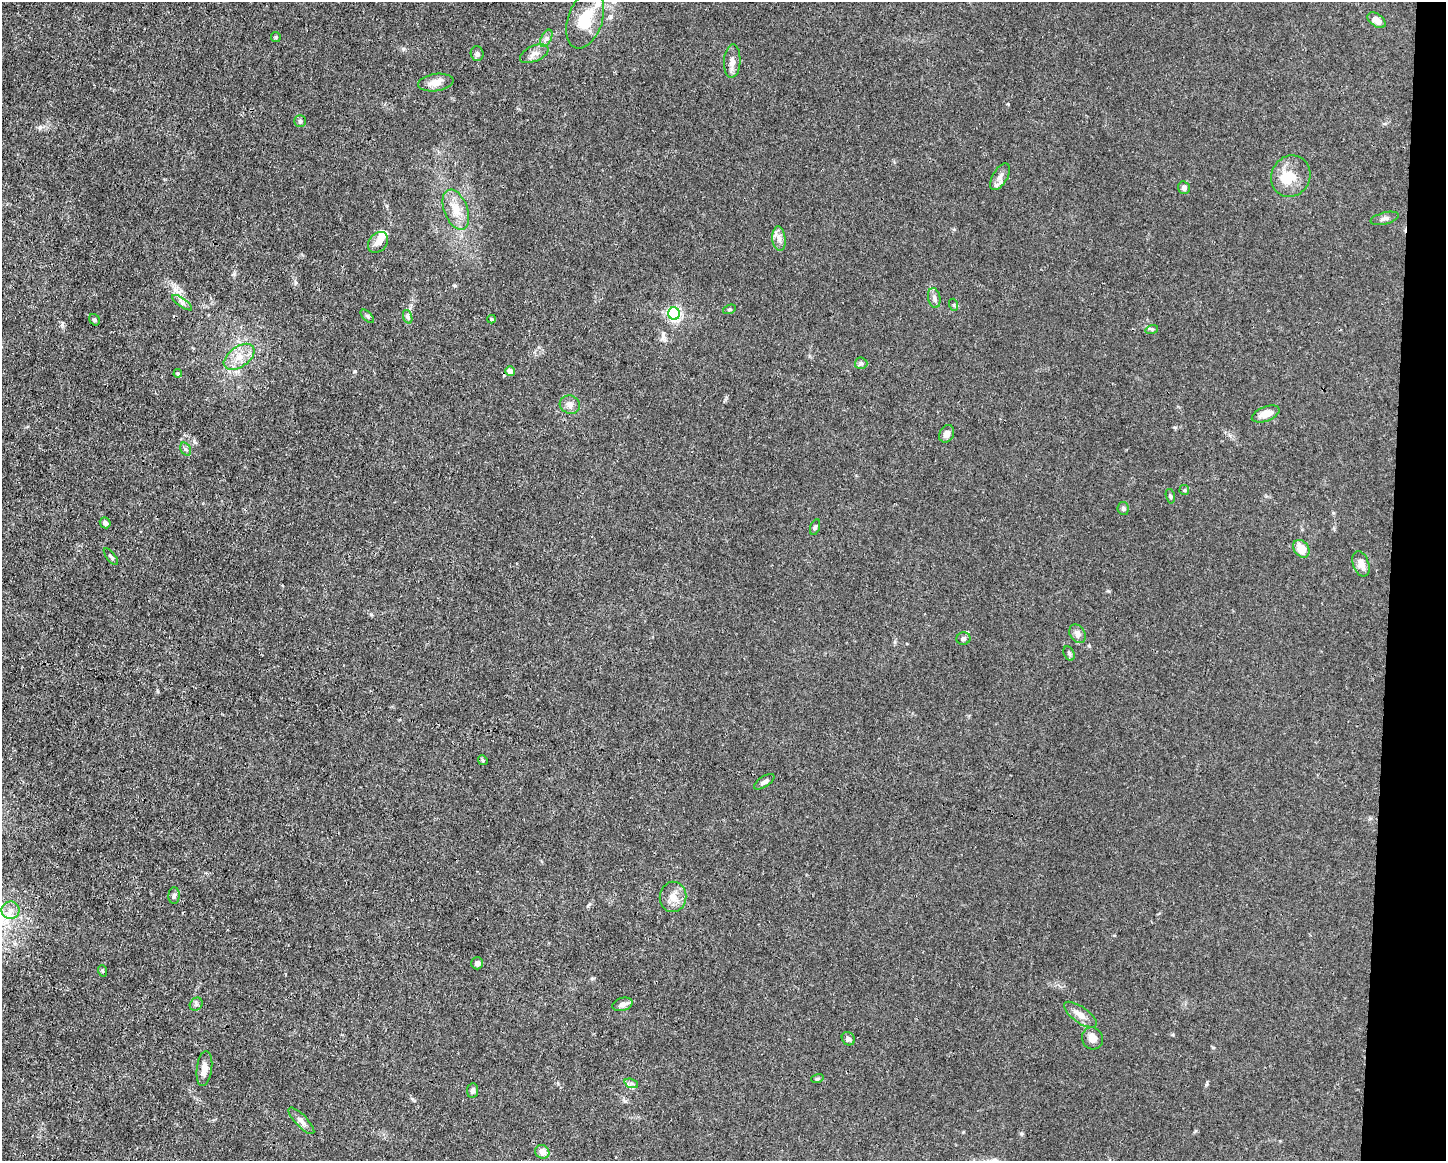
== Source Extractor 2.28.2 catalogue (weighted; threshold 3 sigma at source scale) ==
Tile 6 of 3 x 4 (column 3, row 2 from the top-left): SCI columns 3000-4443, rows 2320-3478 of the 4666 x 4638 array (HDU 1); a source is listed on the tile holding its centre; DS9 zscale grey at full resolution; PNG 1448 x 1163 px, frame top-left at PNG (2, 2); each listed source drawn as its Kron ellipse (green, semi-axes under 4 px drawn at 4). Shown black and unused: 4% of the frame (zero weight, under 3 of 4 exposures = <1% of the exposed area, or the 3 px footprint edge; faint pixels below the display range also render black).
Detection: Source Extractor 2.28.2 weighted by HDU 2 'WHT'; one run over the whole footprint, this tile lists its part. Background 0.0158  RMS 0.0025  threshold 0.011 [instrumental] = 3 sigma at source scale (4.5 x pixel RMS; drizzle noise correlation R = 1.50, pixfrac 1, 0.05/0.05 arcsec/px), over >= 5 px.
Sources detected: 69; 2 inside a brighter object's white glare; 1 long thin detection or spike segment (spike, bleed or trail) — neither listed nor drawn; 3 inside a brighter listed object's ellipse — not listed separately; the other 63 listed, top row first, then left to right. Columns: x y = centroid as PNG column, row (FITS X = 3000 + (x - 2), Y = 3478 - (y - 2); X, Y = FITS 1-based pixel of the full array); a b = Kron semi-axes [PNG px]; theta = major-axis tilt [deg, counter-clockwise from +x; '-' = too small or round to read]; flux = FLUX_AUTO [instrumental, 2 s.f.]
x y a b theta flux
585 19 30 17 71 8.1
1377 20 10 6 -36 1.8
276 37 5 5 - 0.3
546 38 9 5 63 0.79
477 54 7 6 - 0.63
534 54 15 7 24 1.4
732 61 17 8 87 1.6
436 82 18 8 7 2.3
300 121 6 6 - 0.42
1291 176 21 19 62 4.9
1000 177 15 7 59 1.3
1184 188 6 6 - 0.8
456 210 21 11 -69 3.8
1385 218 14 6 14 0.85
779 239 12 6 -84 1.4
378 242 11 9 49 1.7
934 298 10 6 -79 0.93
182 303 12 3 -36 0.52
954 305 6 4 -72 0.32
729 309 7 4 20 0.32
674 314 6 6 - 50
367 316 8 4 -45 0.38
408 317 7 4 -72 0.52
492 319 4 4 - 0.25
94 320 6 5 - 0.41
1152 329 6 4 17 0.4
239 357 17 10 36 3.2
861 363 6 5 - 0.46
510 371 5 5 - 2
178 373 4 4 - 0.38
570 405 10 9 - 1.3
1266 414 14 7 21 2.6
947 434 9 7 60 1.3
186 449 7 5 -60 0.48
1184 490 5 4 - 0.26
1170 496 7 4 -76 0.39
1123 508 6 5 - 0.61
105 523 6 5 - 0.76
815 527 8 4 73 0.45
1301 549 9 7 -54 3.7
111 557 10 3 -52 0.37
1361 564 13 8 -70 1.8
1077 634 10 7 -59 1.2
963 639 7 6 - 0.64
1069 653 8 5 -64 0.47
483 760 5 4 - 0.35
764 782 11 5 34 0.85
174 896 8 5 89 0.6
673 897 15 13 82 2.8
11 910 9 8 - 1.4
477 963 6 6 - 0.83
103 971 6 3 -70 0.28
196 1004 7 6 - 0.55
622 1004 10 6 15 1.2
1080 1015 19 8 -36 2.2
1092 1038 11 10 - 1.9
848 1039 7 6 - 0.65
204 1068 17 7 82 2.1
817 1079 6 4 17 0.33
631 1083 7 4 -18 0.55
473 1091 7 5 84 0.87
301 1121 17 6 -46 1.3
542 1152 7 6 - 1.9
Unlisted compact peaks at least as high as the median listed source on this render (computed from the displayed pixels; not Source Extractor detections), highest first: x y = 194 441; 355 371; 403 49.